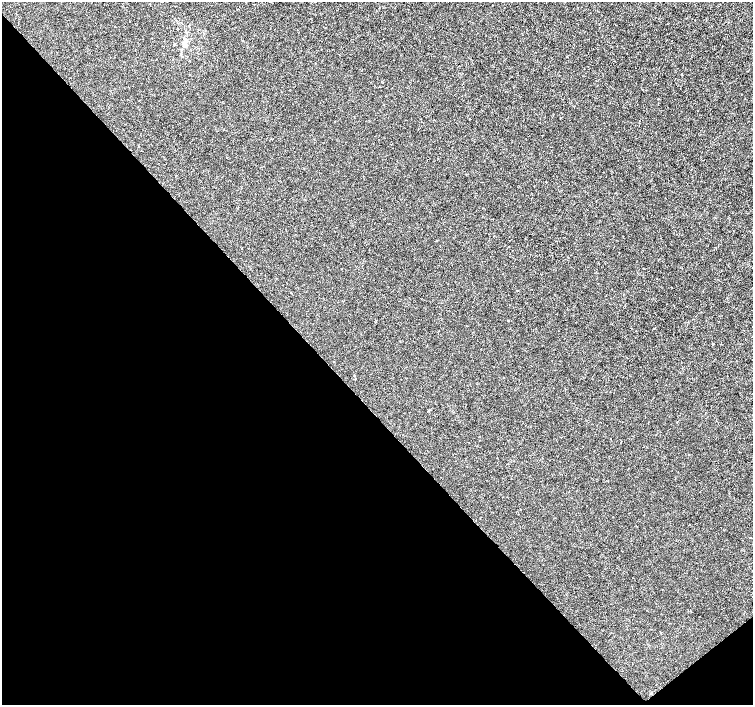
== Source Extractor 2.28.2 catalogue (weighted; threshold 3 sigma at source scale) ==
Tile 14 of 4 x 4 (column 2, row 4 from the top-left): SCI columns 1508-3008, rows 210-1614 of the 6011 x 5972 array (HDU 1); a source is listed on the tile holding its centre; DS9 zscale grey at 2 x 2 block average (1 PNG px = mean of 2 x 2 image px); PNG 755 x 707 px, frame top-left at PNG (2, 2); no overlay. Shown black and unused: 43% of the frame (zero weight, under 3 of 4 exposures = <1% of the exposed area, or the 3 px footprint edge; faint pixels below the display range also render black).
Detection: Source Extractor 2.28.2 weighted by HDU 2 'WHT'; one run over the whole footprint, this tile lists its part. Background -2.35e-04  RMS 0.0012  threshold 0.00539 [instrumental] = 3 sigma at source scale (4.5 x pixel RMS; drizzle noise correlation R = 1.50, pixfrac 1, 0.0396/0.0396 arcsec/px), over >= 5 px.
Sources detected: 5; all 5 listed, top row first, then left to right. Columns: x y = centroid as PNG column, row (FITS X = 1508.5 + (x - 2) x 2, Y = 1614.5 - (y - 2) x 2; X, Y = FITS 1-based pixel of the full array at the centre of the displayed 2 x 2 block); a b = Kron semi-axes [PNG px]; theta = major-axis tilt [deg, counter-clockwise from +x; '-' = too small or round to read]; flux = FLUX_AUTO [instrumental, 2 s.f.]
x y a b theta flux
185 40 5 3 - 0.54
174 44 3 3 - 0.24
508 320 2 2 - 0.23
355 378 2 2 - 0.11
429 410 3 3 - 0.19